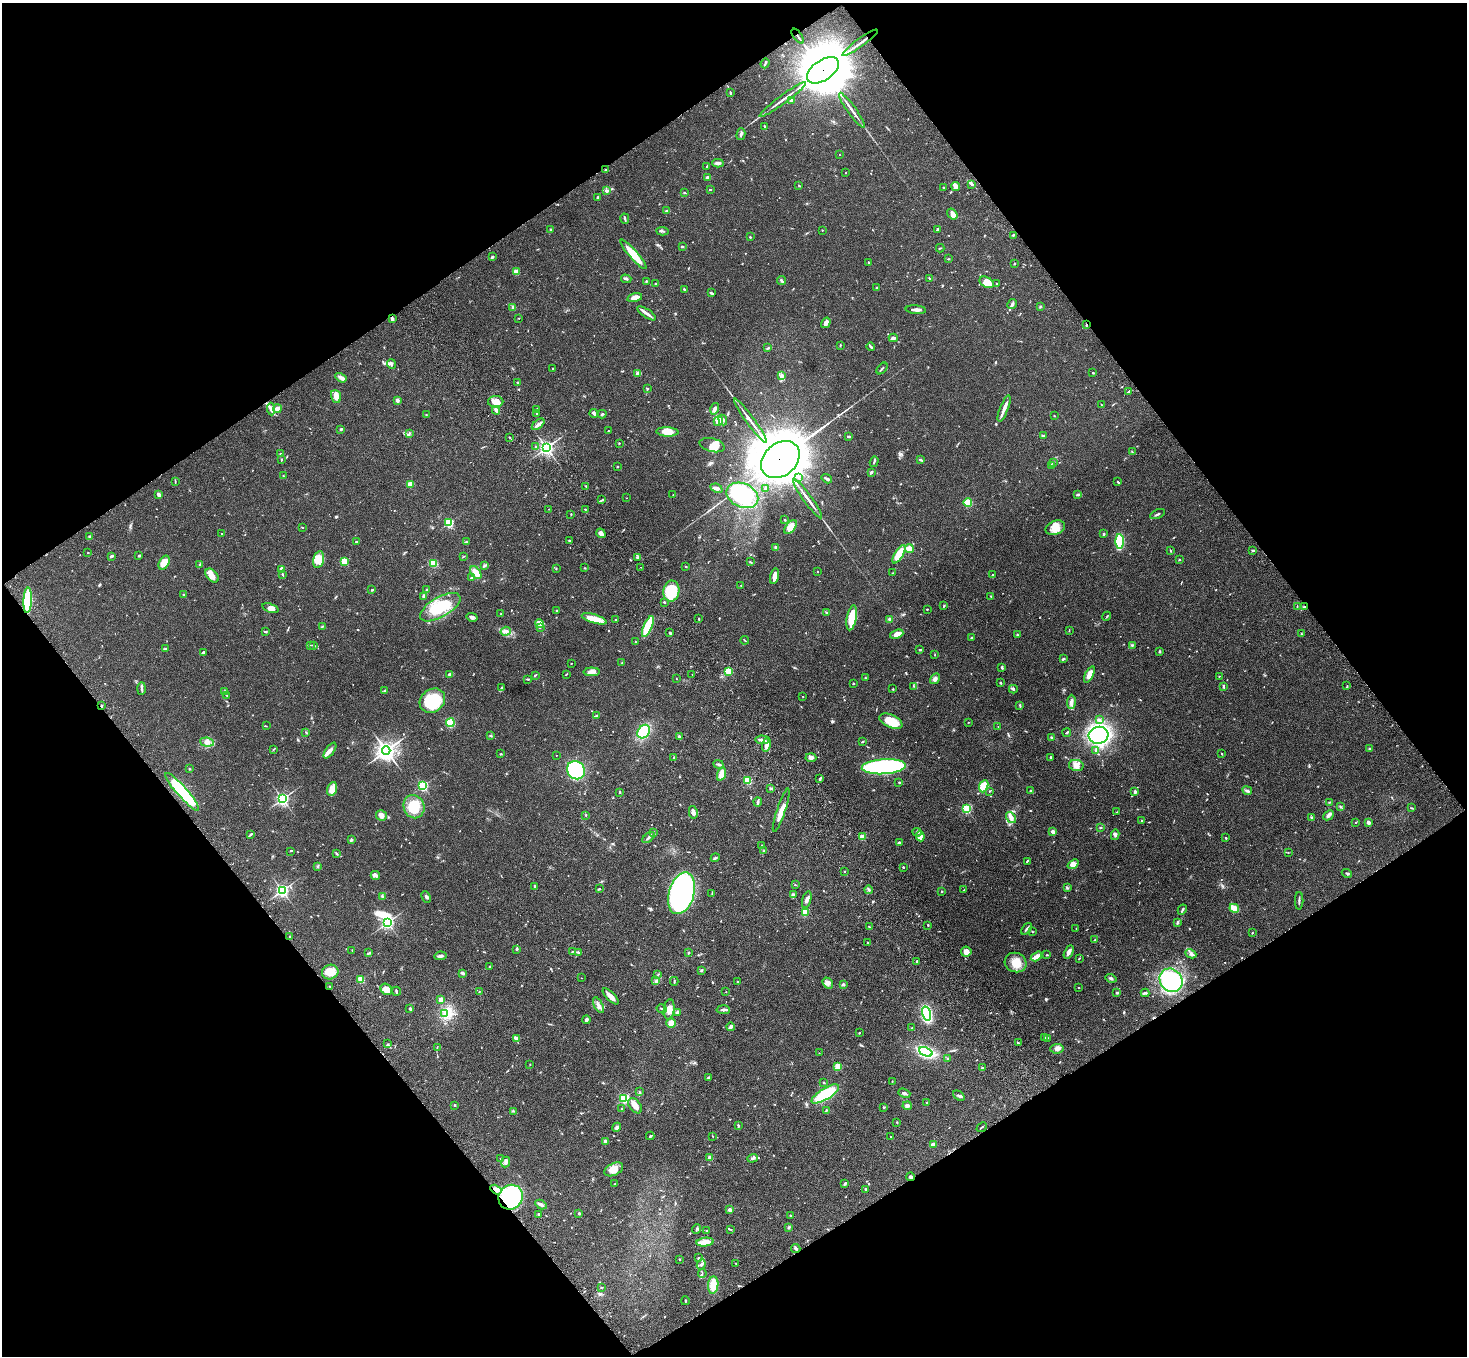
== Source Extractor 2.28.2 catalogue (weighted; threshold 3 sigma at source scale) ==
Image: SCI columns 108-5965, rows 376-5791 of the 6069 x 6028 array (HDU 1 of 3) = the unmasked area's bounding box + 8 px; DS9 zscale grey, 4 x 4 block average (1 PNG px = mean of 4 x 4 image px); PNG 1469 x 1358 px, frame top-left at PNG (2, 3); each listed source drawn as its Kron ellipse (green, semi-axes under 4 px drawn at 4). Shown black and unused: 49% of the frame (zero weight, under 3 of 4 exposures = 6% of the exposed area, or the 3 px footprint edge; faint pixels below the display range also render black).
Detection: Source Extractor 2.28.2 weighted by HDU 2 'WHT'. Background 0.0468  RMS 0.0052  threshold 0.0232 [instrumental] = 3 sigma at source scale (4.5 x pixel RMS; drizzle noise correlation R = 1.50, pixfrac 1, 0.05/0.05 arcsec/px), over >= 5 px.
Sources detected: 842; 3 too faint to see at this stretch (4 x 4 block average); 9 inside a brighter object's white glare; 2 cosmic-ray / hot-pixel residue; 1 long thin detection or spike segment (spike, bleed or trail) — neither listed nor drawn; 16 coinciding with a brighter row at this scale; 26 inside a brighter listed object's ellipse — not listed separately; of the other 785, all 500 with FLUX_AUTO >= 1.39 (the completeness limit of this list) listed and drawn (285 fainter detections not listed), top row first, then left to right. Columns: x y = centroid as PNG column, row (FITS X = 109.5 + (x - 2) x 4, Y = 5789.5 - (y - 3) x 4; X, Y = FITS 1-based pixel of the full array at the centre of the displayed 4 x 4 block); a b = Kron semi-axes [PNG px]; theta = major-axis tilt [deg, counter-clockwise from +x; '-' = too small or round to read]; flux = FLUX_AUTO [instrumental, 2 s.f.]
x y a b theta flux
798 36 9 2 -53 4.7
860 43 21 2 36 18
765 63 5 2 - 3.8
823 70 18 10 34 33000
730 93 2 2 - 2.9
783 99 28 2 36 22
791 100 3 2 - 6.9
852 110 21 2 -54 16
765 126 3 2 - 2.5
741 134 6 3 74 6.8
839 155 2 2 - 1.4
718 163 6 3 2 8.3
707 166 4 2 - 2.7
606 170 2 2 - 4.5
846 172 2 2 - 2.1
707 177 4 3 - 5.4
972 185 2 2 - 1.8
799 186 3 2 - 2.2
955 186 5 3 - 15
944 188 2 2 - 1.8
710 189 2 2 - 2.8
606 190 3 2 - 2.1
685 193 3 2 - 2.5
597 197 2 2 - 4.7
667 211 3 2 - 2.4
952 214 6 4 -54 14
625 219 5 2 - 4.4
938 229 3 2 - 5.1
550 230 2 2 - 2.5
822 230 2 2 - 2.8
662 231 6 2 -4 4.9
1013 235 4 2 - 2.5
750 237 2 2 - 3
682 246 3 2 - 2.6
940 248 4 2 - 2.3
633 254 19 3 -49 80
492 257 4 2 - 4.7
948 259 2 2 - 1.6
868 263 3 2 - 2.8
1014 263 2 2 - 3.6
516 271 2 2 - 74
929 278 3 2 - 2.9
626 279 5 2 - 4.7
646 281 2 2 - 2.3
782 281 5 3 - 5.5
987 282 7 5 -30 31
656 284 2 2 - 2.1
997 284 3 2 - 1.7
877 288 2 2 - 7.3
684 289 3 2 - 3.9
711 293 4 2 - 4.5
635 298 8 3 14 16
1012 304 5 3 - 8.1
1040 306 2 2 - 1.8
513 307 3 2 - 7
916 310 10 2 -5 12
647 313 11 2 -33 14
518 318 2 2 - 1.5
392 319 3 2 - 12
826 323 5 4 - 15
1086 325 3 2 - 3.4
893 338 4 3 - 8.7
840 345 2 2 - 2.2
871 346 4 2 - 4.6
768 348 3 2 - 3.3
391 364 5 3 - 6.7
882 368 7 2 48 4.1
552 369 2 2 - 9
638 373 2 2 - 49
1093 373 2 2 - 3.1
782 376 3 2 - 5.2
341 378 6 3 -32 8.9
517 383 2 2 - 16
647 389 2 2 - 3.4
1128 392 2 2 - 2.4
336 396 6 5 - 20
397 400 2 2 - 40
496 402 7 5 0 39
1101 405 2 2 - 1.9
1004 408 14 2 69 22
271 409 6 4 -84 13
278 409 4 3 - 15
537 409 3 2 - 2
715 409 6 3 74 11
496 410 4 2 - 11
537 414 2 2 - 2.1
594 414 4 3 - 5.8
602 414 4 2 - 4.7
426 415 2 2 - 1.5
1054 416 2 2 - 1.9
723 420 5 3 - 6.5
718 421 5 2 - 7.7
750 421 27 2 -54 24
538 424 7 3 41 11
341 429 2 2 - 4.1
608 431 2 2 - 1.9
667 432 11 4 -3 40
409 433 2 2 - 2.1
1043 435 3 2 - 3.2
848 436 2 2 - 4.9
509 437 3 2 - 2
619 443 2 2 - 2.3
712 445 13 6 -15 31
536 447 2 2 - 3.1
546 448 3 3 - 920
1132 452 3 2 - 1.9
281 454 4 2 - 3.6
281 460 3 2 - 3.3
780 460 21 16 41 23000
921 460 4 2 - 4.5
874 462 5 2 - 4.5
1053 462 4 2 - 2.6
1051 465 2 2 - 1.8
617 467 2 2 - 2.1
871 472 3 2 - 5.9
283 476 2 2 - 1.5
799 478 2 2 - 1.8
827 479 5 2 - 5.8
175 481 3 2 - 1.6
1118 482 3 2 - 1.8
410 484 4 3 - 26
586 486 3 2 - 2.3
716 488 6 3 -24 8.5
766 488 3 2 - 3.5
159 495 3 2 - 9.3
673 495 2 2 - 1.6
742 495 17 12 -24 250
1078 495 4 2 - 5.3
627 498 2 2 - 1.7
808 499 24 2 -54 23
602 500 3 2 - 3
968 503 4 2 - 52
549 509 2 2 - 1.8
585 509 2 2 - 2
571 514 2 2 - 1.5
1157 514 8 2 25 5.6
785 520 2 2 - 6.1
449 523 2 2 - 280
302 527 2 2 - 1.9
791 527 8 4 53 37
1055 528 10 7 23 33
601 533 5 3 - 15
221 534 2 2 - 2.7
1104 534 2 2 - 10
90 537 3 2 - 2
569 540 2 2 - 2
1120 541 7 4 -89 120
356 542 2 2 - 3.3
466 542 3 2 - 4
775 547 4 3 - 5.7
909 548 4 3 - 20
1253 550 3 2 - 3.1
1170 551 2 2 - 2.4
88 553 2 2 - 1.5
899 554 10 4 59 64
111 556 3 2 - 7
139 556 2 2 - 3.4
463 557 2 2 - 1.6
637 557 4 2 - 3.8
318 559 9 5 77 44
1180 560 2 2 - 2.2
344 561 4 4 - 34
750 562 3 2 - 2.4
164 563 7 5 63 37
433 564 4 3 - 25
200 565 3 2 - 4.3
484 566 3 2 - 3.1
686 566 2 2 - 4
641 567 2 2 - 3.4
556 568 2 2 - 2.5
585 568 3 2 - 1.9
281 569 4 2 - 8.4
818 571 2 2 - 2.1
476 573 7 4 -55 26
893 573 2 2 - 1.6
993 574 2 2 - 1.4
283 575 3 2 - 2.4
212 576 8 5 -48 17
774 576 8 3 76 20
471 578 3 2 - 4.3
741 585 2 2 - 1.5
372 590 3 2 - 3
426 590 3 2 - 2.8
671 591 10 8 81 120
183 594 2 2 - 5.5
424 596 4 3 - 4.6
991 596 2 2 - 2.5
28 600 13 4 87 190
664 602 2 2 - 3.6
944 606 2 2 - 3.4
440 607 22 10 30 120
1297 607 3 2 - 2
1304 607 3 2 - 2.8
270 608 8 4 -19 14
927 609 3 2 - 1.6
557 611 2 2 - 2.5
826 612 3 2 - 2.6
501 614 2 2 - 1.9
1107 616 5 2 - 2
472 617 5 3 - 6.5
852 618 13 4 79 80
594 619 13 4 -17 46
699 619 3 2 - 3
889 619 3 3 - 4.4
616 620 2 2 - 2.5
539 624 5 3 - 6.8
648 626 11 3 67 120
322 627 2 2 - 1.9
541 627 2 2 - 2.2
1069 630 3 2 - 2
506 631 5 3 - 8.2
265 632 4 2 - 3.7
670 633 3 2 - 4.1
897 634 7 3 20 20
1301 634 4 2 - 2.1
1017 635 3 2 - 2.6
971 638 2 2 - 3.1
745 640 4 2 - 2.4
635 642 2 2 - 2.4
311 645 3 2 - 1.9
314 645 3 2 - 2.5
1132 645 2 2 - 3.7
166 649 3 2 - 2.7
920 650 3 2 - 2.9
1159 651 3 2 - 4.4
204 652 4 3 - 4.4
935 655 2 2 - 2.1
1064 659 3 2 - 3.6
622 663 2 2 - 1.4
571 664 2 2 - 1.6
1002 667 3 2 - 5
729 671 2 2 - 160
592 672 8 3 0 11
450 674 3 2 - 13
566 674 3 2 - 2.1
535 675 3 2 - 3.4
692 675 2 2 - 1.8
1089 675 9 4 64 20
1219 676 2 2 - 1.6
865 678 2 2 - 1.7
528 679 4 2 - 3.6
676 679 2 2 - 2
935 679 6 4 57 9.4
853 683 2 2 - 2.8
1001 683 2 2 - 2.6
913 686 2 2 - 1.9
1347 686 2 2 - 1.6
1223 687 3 2 - 3.4
502 688 2 2 - 2.2
141 689 6 2 88 5.1
893 689 2 2 - 1.8
1013 689 4 3 - 4.8
225 691 2 2 - 2.5
384 691 4 2 - 3.7
226 695 3 2 - 2.8
803 696 2 2 - 1.4
432 701 13 11 37 120
1071 702 7 3 88 11
1020 705 4 2 - 3.2
101 706 2 2 - 2.1
596 716 2 2 - 2.2
1099 720 3 3 - 6.4
891 721 12 6 -25 58
968 722 2 2 - 1.4
450 723 4 4 - 98
266 726 3 2 - 1.7
998 727 2 2 - 1.4
644 732 7 5 54 130
306 733 4 2 - 2.3
1067 733 4 2 - 3.3
1098 735 10 8 14 550
491 736 3 2 - 3.1
679 736 3 2 - 5
1051 737 2 2 - 2.1
762 740 7 3 -4 12
207 742 7 4 -6 15
863 742 4 2 - 2.1
766 745 7 3 78 16
274 749 3 2 - 2.2
1370 749 3 2 - 4.6
386 750 4 4 - 1600
330 751 9 3 54 13
1095 751 2 2 - 2.1
500 754 2 2 - 2.1
1222 754 3 2 - 2.2
556 755 2 2 - 2
674 757 2 2 - 2
1051 757 2 2 - 2.2
811 758 5 4 - 11
719 764 5 2 - 5
1076 765 7 5 -12 19
884 767 22 7 4 790
189 769 3 2 - 1.8
576 770 9 8 - 250
721 774 7 3 72 39
820 779 4 2 - 4
748 780 2 2 - 220
899 782 3 2 - 2.1
423 786 2 2 - 390
984 786 6 4 66 67
771 788 2 2 - 17
332 789 7 5 67 37
990 791 2 2 - 1.5
1031 791 3 2 - 2.5
1247 791 5 2 - 5.9
182 792 24 5 -48 230
620 792 2 2 - 4.1
1135 792 3 2 - 7.1
282 799 3 2 - 580
758 802 4 2 - 4.6
1330 802 3 2 - 2.8
414 807 12 10 -67 78
1340 807 3 2 - 2.4
1411 808 4 2 - 2.1
967 809 2 2 - 260
781 810 23 4 71 32
693 812 6 3 -78 11
1117 812 3 2 - 2.1
586 815 2 2 - 1.8
1329 815 6 3 43 12
381 816 6 5 - 13
1311 817 3 2 - 2.3
1011 818 6 4 -54 12
1142 821 3 2 - 1.7
1368 822 2 2 - 32
1355 823 2 2 - 1.6
1100 827 3 2 - 2.7
653 832 3 2 - 1.9
917 832 4 2 - 4.1
1053 832 4 3 - 12
251 834 4 2 - 3.9
1115 835 5 3 - 6.1
920 836 5 4 - 18
862 837 2 2 - 100
648 838 7 2 40 6.2
1226 838 2 2 - 3.4
351 840 3 2 - 4.7
899 843 3 2 - 4.6
762 845 2 2 - 1.7
290 851 2 2 - 2.1
764 851 2 2 - 1.9
1288 853 2 2 - 1.4
337 854 4 2 - 3
715 858 4 2 - 5.2
1027 861 3 2 - 2
1073 864 6 4 37 18
317 866 2 2 - 1.8
903 867 2 2 - 8.7
845 871 2 2 - 2.3
1347 873 5 2 - 3
375 875 4 3 - 12
795 885 2 2 - 1.8
535 886 4 2 - 4.4
1067 888 3 2 - 2.8
599 889 2 2 - 2.1
869 890 4 2 - 3.3
964 890 3 2 - 2.3
282 891 2 2 - 680
942 891 2 2 - 6.9
682 893 21 12 73 1100
712 893 4 2 - 2.8
793 895 3 3 - 5.5
382 896 2 2 - 1.5
426 897 6 2 -66 4.8
807 900 9 3 74 9.6
1299 901 9 2 88 5.5
1234 908 5 3 - 54
1182 910 5 2 - 5
805 912 2 2 - 160
387 922 2 2 - 640
1178 922 4 2 - 4.8
928 925 2 2 - 2.7
869 927 2 2 - 1.8
1076 928 2 2 - 1.6
1027 929 7 2 53 5.9
1032 931 2 2 - 1.8
1252 933 2 2 - 2.2
290 937 3 2 - 3.3
1095 939 3 2 - 1.9
868 943 3 2 - 3.2
517 949 4 2 - 2.7
352 950 2 2 - 1.5
572 952 3 2 - 2.1
578 952 3 2 - 2
689 952 2 2 - 3
966 952 5 5 - 20
1069 952 7 2 63 15
369 953 3 2 - 4.7
1191 954 5 3 - 8.5
1047 955 2 2 - 3.1
440 956 6 2 7 8.1
1036 956 6 2 31 35
1079 958 3 2 - 2
917 961 2 2 - 3.5
1016 963 11 9 -23 42
490 967 3 2 - 4.2
701 970 4 2 - 2.7
330 972 8 7 - 43
463 973 4 2 - 7.7
658 974 3 2 - 2.1
581 978 2 2 - 1.5
1111 978 5 3 - 5.4
361 980 2 2 - 100
1171 980 12 11 - 440
656 981 4 2 - 2.8
674 981 4 2 - 3.1
737 982 2 2 - 1.7
828 983 6 5 - 11
843 984 4 2 - 3.6
330 986 2 2 - 1.7
1078 988 2 2 - 2
386 989 6 5 - 25
396 991 4 2 - 5.2
479 992 2 2 - 1.7
726 992 2 2 - 2.1
1117 993 2 2 - 14
1145 993 4 3 - 4.4
611 996 10 3 -44 20
440 1000 4 3 - 15
598 1005 8 3 -61 12
410 1008 2 2 - 3.5
662 1009 5 2 - 3.4
669 1009 10 5 83 27
723 1010 7 3 -3 8.1
678 1012 3 2 - 12
445 1013 2 2 - 1.8
926 1014 7 4 -76 250
586 1020 4 3 - 5.2
671 1023 5 4 - 28
730 1027 4 2 - 11
912 1028 2 2 - 2
859 1033 2 2 - 1.7
1045 1037 2 2 - 2.3
516 1038 4 2 - 13
1047 1038 3 2 - 2.2
1018 1043 3 2 - 3.7
388 1044 3 2 - 2
437 1048 3 2 - 1.7
1057 1049 6 5 - 12
926 1052 7 4 -22 340
819 1053 2 2 - 1.4
948 1059 2 2 - 1.9
530 1064 2 2 - 1.8
838 1066 2 2 - 140
983 1068 3 2 - 3
708 1078 3 2 - 3.4
892 1081 2 2 - 1.5
824 1082 2 2 - 1.4
640 1092 4 2 - 2
904 1093 6 2 -20 8
825 1094 16 5 32 120
959 1096 6 2 -38 5.6
624 1098 2 2 - 430
927 1103 2 2 - 2.9
454 1105 2 2 - 6.4
635 1106 9 5 -51 19
907 1106 4 3 - 9.6
884 1107 2 2 - 9.9
621 1109 3 2 - 2.5
826 1110 2 2 - 2.2
513 1111 3 2 - 2.9
897 1123 2 2 - 1.5
738 1126 4 2 - 3.7
617 1127 5 3 - 7
982 1127 5 2 - 2.6
650 1136 4 2 - 3.7
712 1136 2 2 - 1.4
891 1137 2 2 - 1.8
606 1141 2 2 - 17
933 1144 3 3 - 12
710 1158 2 2 - 45
753 1158 5 2 - 5.5
501 1159 2 2 - 1.9
506 1162 5 3 - 6.7
614 1169 10 6 26 30
910 1177 4 2 - 3.8
615 1184 2 2 - 1.4
845 1184 3 2 - 3.9
865 1189 2 2 - 3.2
496 1190 6 4 -31 17
511 1197 13 12 - 380
541 1204 6 3 -28 9.4
730 1210 2 2 - 32
579 1213 2 2 - 7.1
539 1214 3 2 - 3.6
791 1215 2 2 - 1.5
789 1227 3 2 - 3.1
697 1229 5 2 - 3.2
730 1229 3 2 - 2
707 1230 2 2 - 1.9
705 1242 9 3 7 35
796 1248 4 3 - 5.2
698 1258 3 2 - 2.9
680 1259 2 2 - 1.6
736 1263 2 2 - 1.5
701 1265 5 2 - 4.8
702 1273 4 2 - 2.6
713 1285 9 5 84 48
602 1287 2 2 - 1.4
685 1301 4 2 - 2.6
Overlapping masked pixels (flux is a lower limit): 12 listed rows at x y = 798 36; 860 43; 823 70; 392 319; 1086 325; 780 460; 28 600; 1304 607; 101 706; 182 792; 496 1190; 511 1197
Diffuse or blended objects may show on this block-average render without a row.